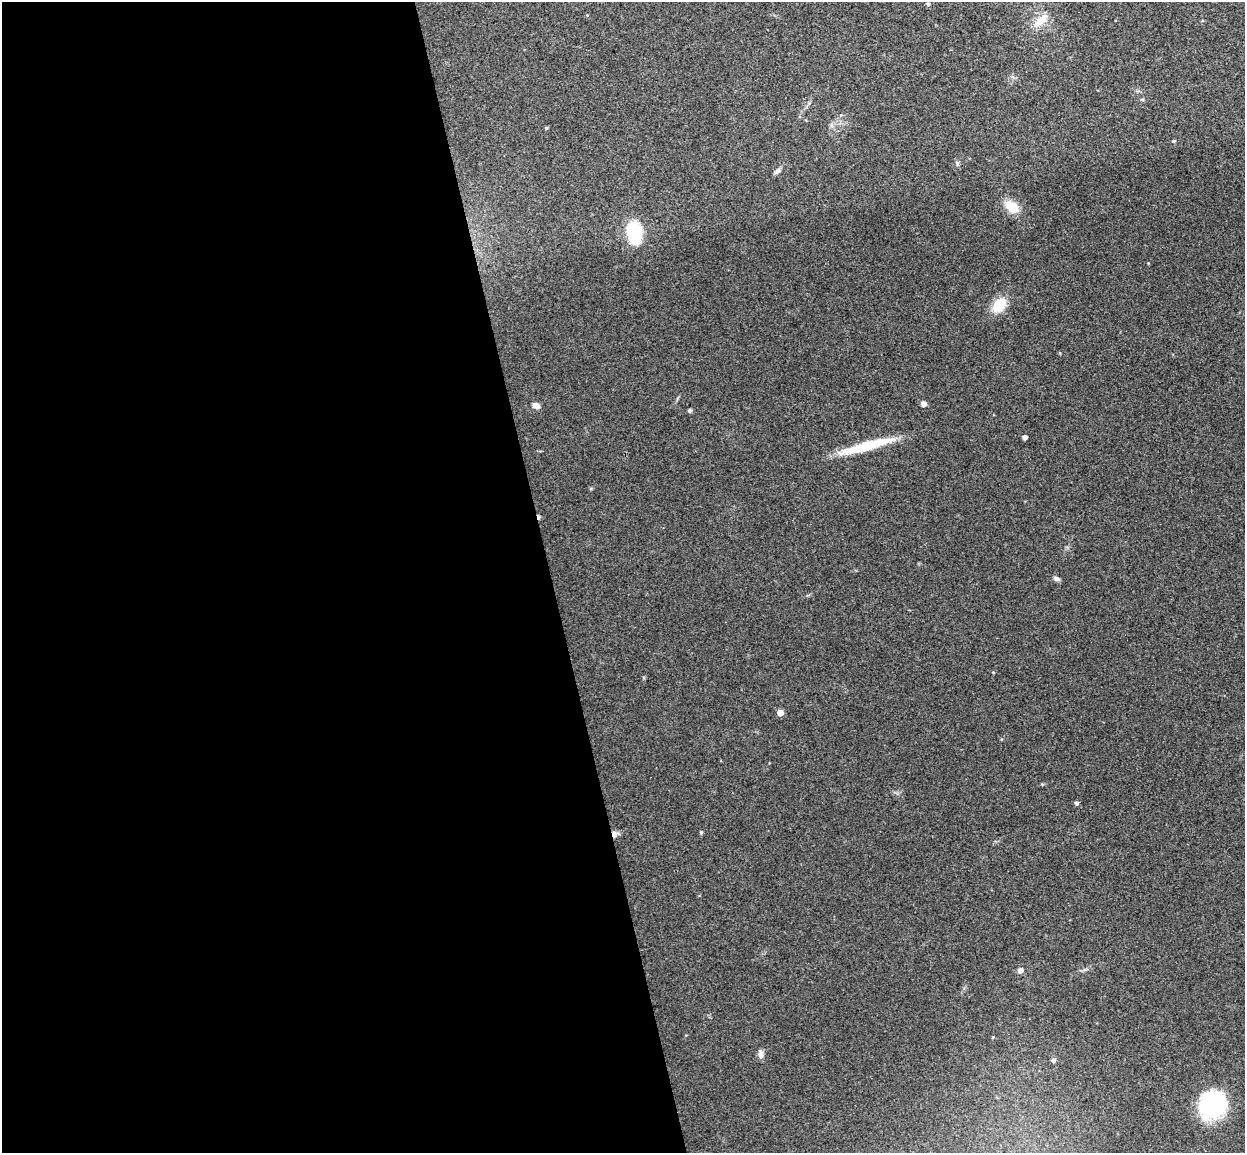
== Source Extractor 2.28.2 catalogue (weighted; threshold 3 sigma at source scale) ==
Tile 9 of 4 x 4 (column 1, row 3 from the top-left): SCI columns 58-1300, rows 1305-2455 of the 5085 x 5029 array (HDU 1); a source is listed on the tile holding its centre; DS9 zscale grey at full resolution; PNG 1247 x 1155 px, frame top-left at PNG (2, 2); no overlay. Shown black and unused: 44% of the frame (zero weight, under 3 of 4 exposures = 5% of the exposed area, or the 3 px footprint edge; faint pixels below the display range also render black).
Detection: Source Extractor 2.28.2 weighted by HDU 2 'WHT'; one run over the whole footprint, this tile lists its part. Background 0.0705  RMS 0.0076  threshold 0.0343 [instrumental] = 3 sigma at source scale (4.5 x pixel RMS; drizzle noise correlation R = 1.50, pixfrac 1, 0.05/0.05 arcsec/px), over >= 5 px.
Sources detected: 26; all 26 listed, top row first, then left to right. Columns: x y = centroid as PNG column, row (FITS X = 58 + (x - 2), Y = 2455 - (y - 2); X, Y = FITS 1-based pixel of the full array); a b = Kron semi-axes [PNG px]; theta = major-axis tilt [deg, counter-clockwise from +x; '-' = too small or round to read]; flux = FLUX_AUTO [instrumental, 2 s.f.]
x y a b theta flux
928 4 5 4 - 1.4
1041 20 24 10 42 10
1142 100 6 3 0 0.86
546 128 5 3 - 0.76
1174 141 5 4 - 1
777 171 11 5 40 2.1
1012 206 16 10 -41 15
634 233 24 14 -73 37
999 305 19 12 49 17
923 404 5 5 - 4.2
536 405 8 6 -26 4
690 411 5 5 - 1.4
1025 437 4 4 - 3.2
867 446 60 9 15 35
539 517 5 3 - 2
1056 579 9 5 -22 2.2
993 672 4 3 - 0.5
780 713 4 4 - 7.9
1076 803 5 4 - 1.5
701 832 5 4 - 1.1
614 834 8 6 90 3.2
1020 970 6 5 - 3.3
993 1037 4 2 - 0.53
761 1054 11 7 -85 3
1053 1060 6 5 - 1.5
1213 1105 24 22 28 96
Overlapping masked pixels (flux is a lower limit): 2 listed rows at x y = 539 517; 614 834